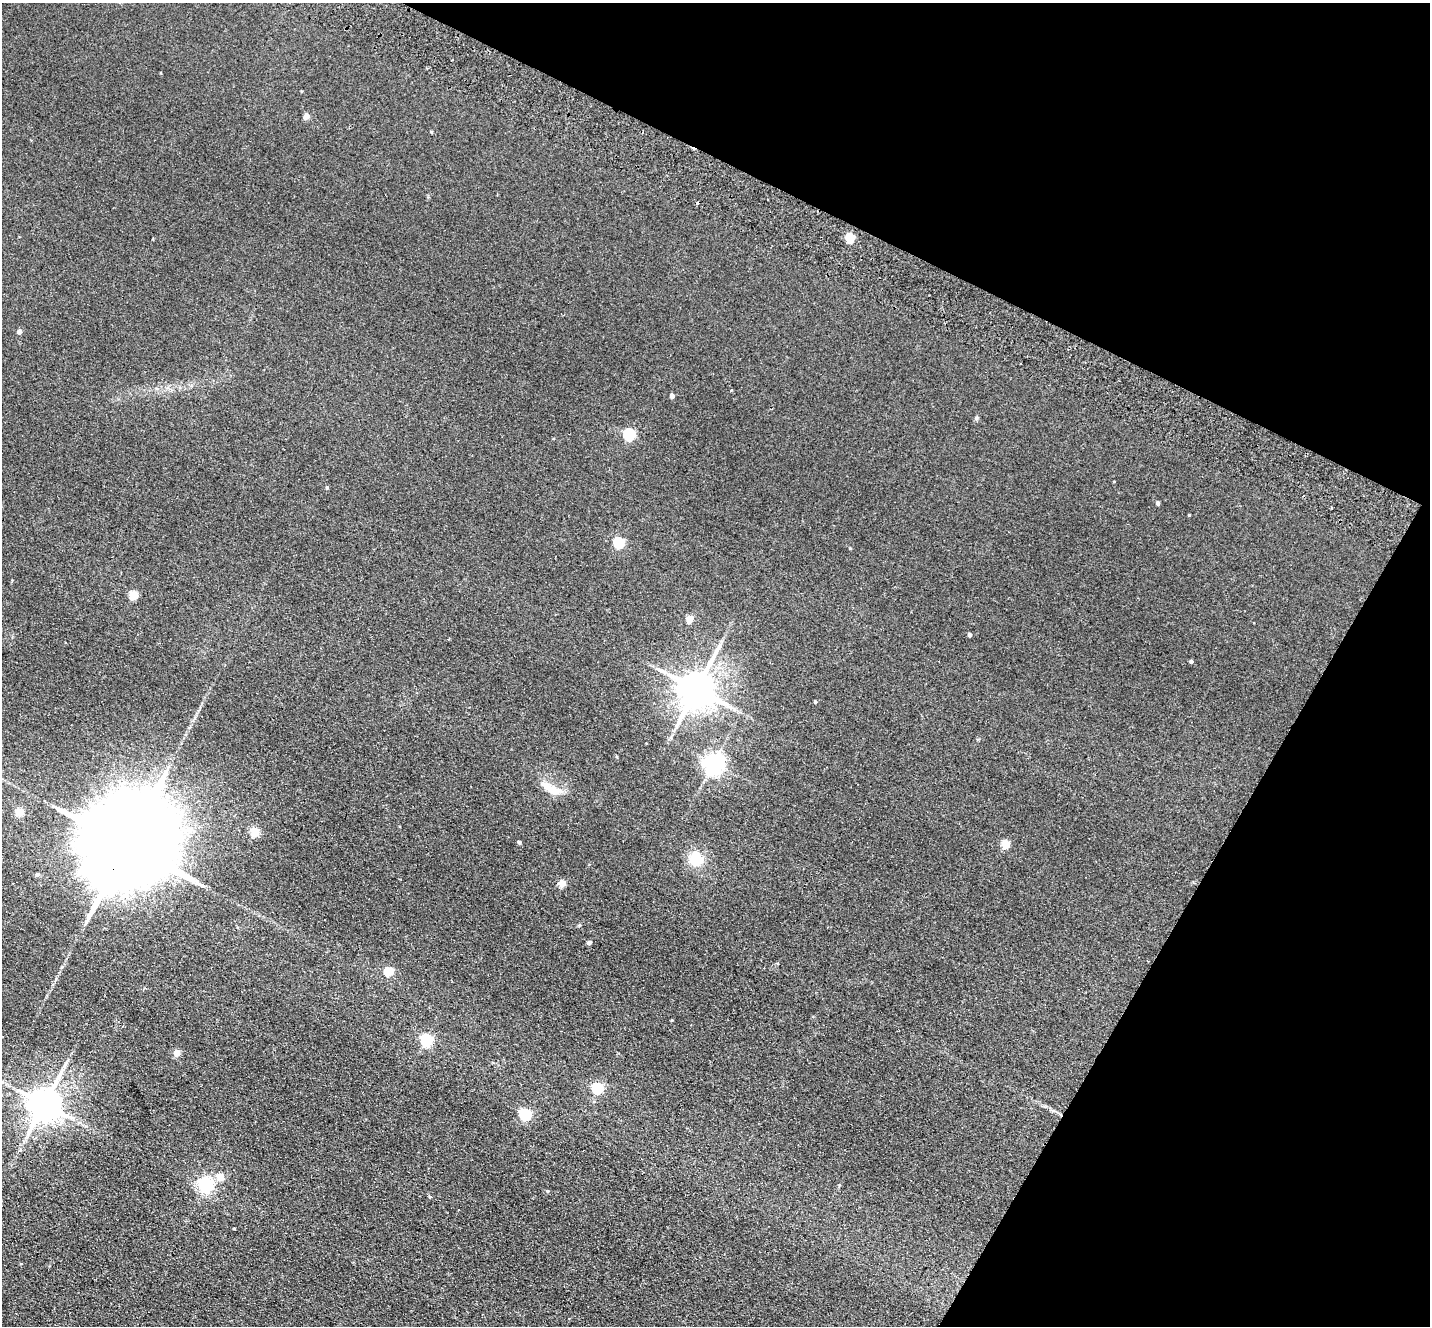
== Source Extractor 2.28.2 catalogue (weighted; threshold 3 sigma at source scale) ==
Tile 8 of 4 x 4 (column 4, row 2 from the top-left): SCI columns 4316-5743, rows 2983-4306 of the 5774 x 5829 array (HDU 1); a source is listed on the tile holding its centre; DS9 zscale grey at full resolution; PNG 1432 x 1328 px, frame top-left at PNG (2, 3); no overlay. Shown black and unused: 25% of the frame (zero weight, under 2 of 3 exposures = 3% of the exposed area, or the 3 px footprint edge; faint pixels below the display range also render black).
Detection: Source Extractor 2.28.2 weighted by HDU 2 'WHT'; one run over the whole footprint, this tile lists its part. Background 0.088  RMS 0.012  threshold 0.0529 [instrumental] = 3 sigma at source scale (4.5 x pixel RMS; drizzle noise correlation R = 1.50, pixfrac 1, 0.05/0.05 arcsec/px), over >= 5 px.
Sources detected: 43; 2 cosmic-ray / hot-pixel residue — not listed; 1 inside a brighter listed object's ellipse — not listed separately; the other 40 listed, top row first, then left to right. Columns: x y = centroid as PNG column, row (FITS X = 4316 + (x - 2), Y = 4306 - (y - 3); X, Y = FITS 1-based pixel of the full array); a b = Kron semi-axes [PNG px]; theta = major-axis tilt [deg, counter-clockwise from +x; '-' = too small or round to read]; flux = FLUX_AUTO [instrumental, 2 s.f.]
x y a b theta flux
307 116 5 4 - 9.8
850 238 5 5 - 52
19 331 5 4 - 4.5
1021 363 3 2 - 1.4
672 396 4 4 - 5.8
629 435 6 5 - 120
327 488 5 4 - 1.3
1158 503 4 3 - 2.4
1189 515 4 3 - 0.81
619 543 5 5 - 88
850 548 5 3 - 0.88
134 596 5 5 - 38
690 619 5 4 - 24
970 635 4 3 - 2.9
1191 662 4 4 - 1.9
697 689 11 9 64 3300
815 702 4 3 - 1.2
714 763 7 7 - 710
553 790 18 10 -13 15
20 812 5 5 - 30
255 832 6 5 - 47
519 842 4 4 - 2.2
128 843 39 20 58 35000
1005 844 5 5 - 36
696 859 13 13 - 29
37 874 4 4 - 2.4
562 883 5 4 - 26
579 925 5 3 - 1.2
589 943 4 4 - 3.7
389 972 5 5 - 50
426 1040 6 5 - 130
177 1053 4 4 - 16
597 1088 5 5 - 93
44 1104 10 9 - 2600
525 1114 5 5 - 120
221 1177 5 5 - 23
206 1185 6 6 - 300
548 1191 4 4 - 1.4
430 1197 4 4 - 1.2
234 1229 3 2 - 1
Overlapping masked pixels (flux is a lower limit): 1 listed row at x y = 128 843
Unlisted compact peaks at least as high as the median listed source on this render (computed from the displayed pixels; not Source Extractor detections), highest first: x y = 976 418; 672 1020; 431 132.